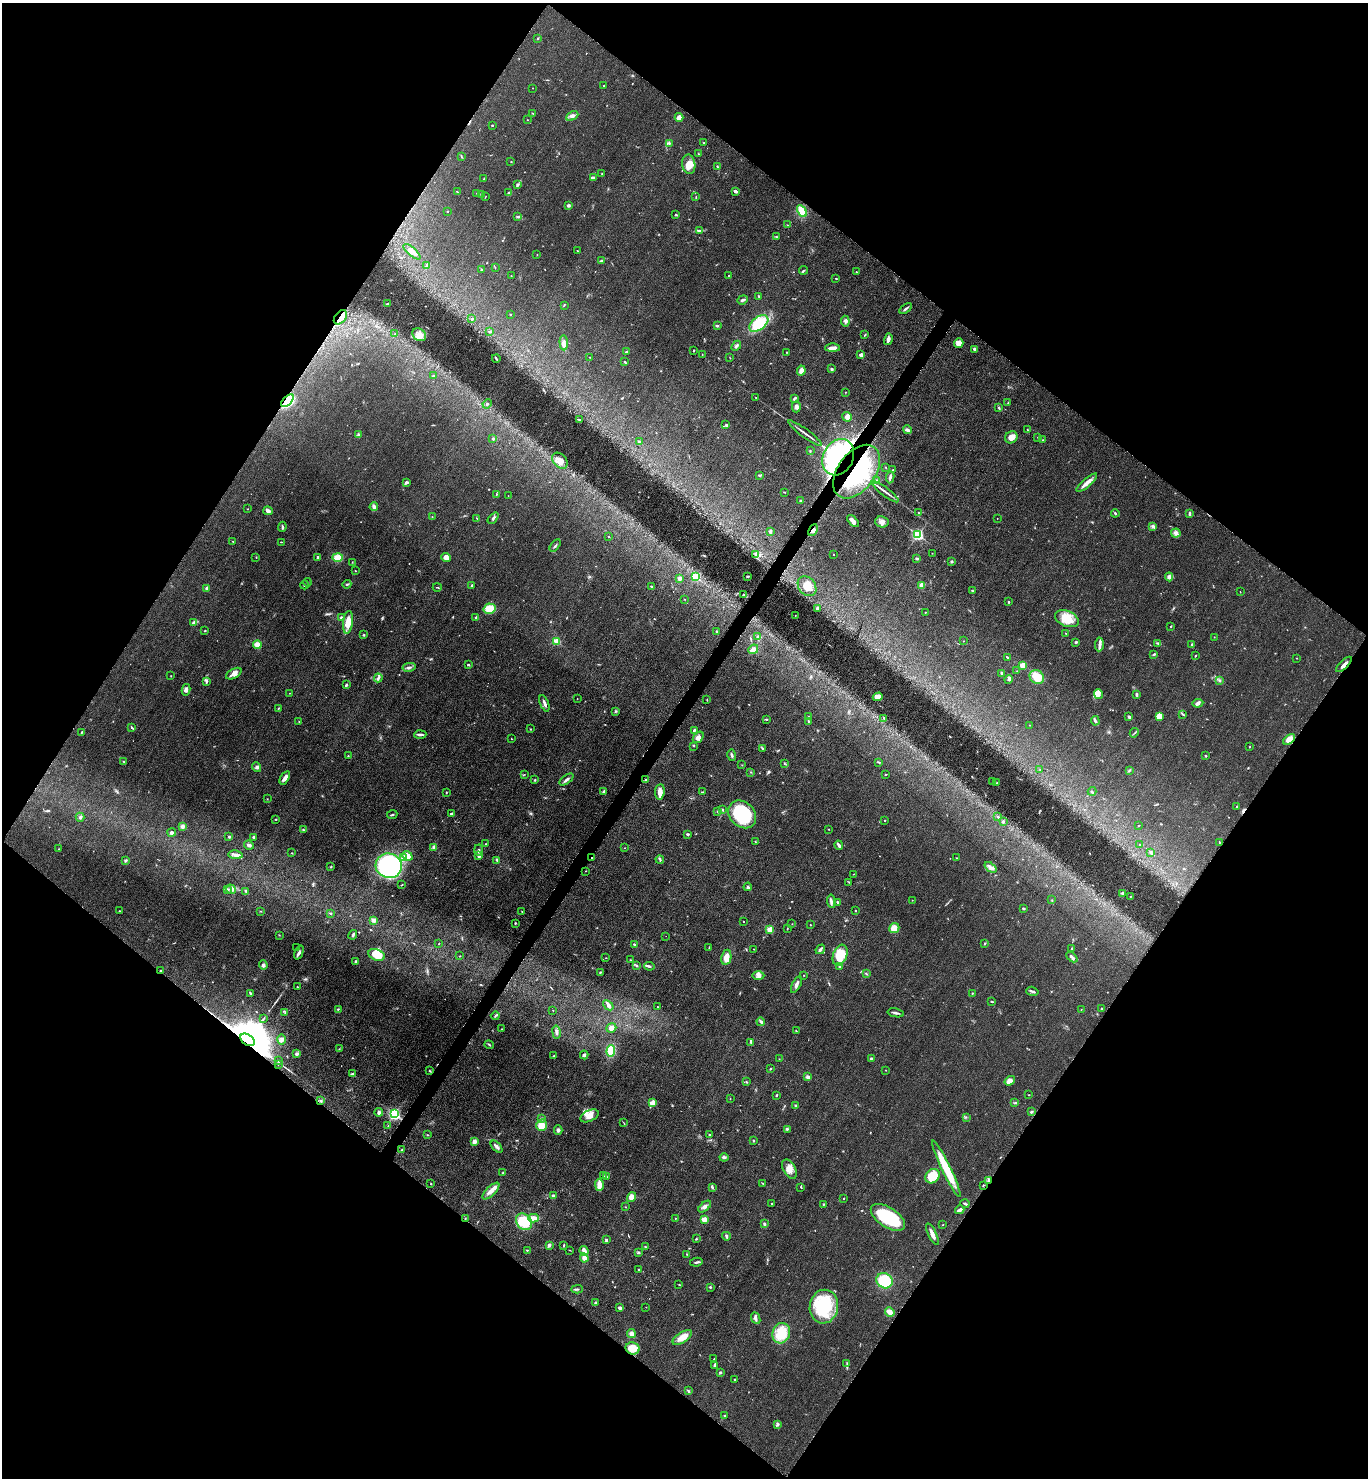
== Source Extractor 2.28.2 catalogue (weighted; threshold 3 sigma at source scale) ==
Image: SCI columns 303-5766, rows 12-5914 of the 5928 x 5924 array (HDU 1 of 3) = the unmasked area's bounding box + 8 px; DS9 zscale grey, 4 x 4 block average (1 PNG px = mean of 4 x 4 image px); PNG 1370 x 1480 px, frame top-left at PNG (2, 3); each listed source drawn as its Kron ellipse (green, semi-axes under 4 px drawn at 4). Shown black and unused: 50% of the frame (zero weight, under 3 of 5 exposures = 1% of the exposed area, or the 3 px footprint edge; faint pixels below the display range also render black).
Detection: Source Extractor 2.28.2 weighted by HDU 2 'WHT'. Background 0.0496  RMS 0.0058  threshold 0.0261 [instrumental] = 3 sigma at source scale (4.5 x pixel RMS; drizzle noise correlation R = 1.50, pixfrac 1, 0.05/0.05 arcsec/px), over >= 5 px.
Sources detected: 663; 6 too faint to see at this stretch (4 x 4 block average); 1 inside a brighter object's white glare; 1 cosmic-ray / hot-pixel residue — neither listed nor drawn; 17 coinciding with a brighter row at this scale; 32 inside a brighter listed object's ellipse — not listed separately; of the other 606, all 500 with FLUX_AUTO >= 1.16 (the completeness limit of this list) listed and drawn (106 fainter detections not listed), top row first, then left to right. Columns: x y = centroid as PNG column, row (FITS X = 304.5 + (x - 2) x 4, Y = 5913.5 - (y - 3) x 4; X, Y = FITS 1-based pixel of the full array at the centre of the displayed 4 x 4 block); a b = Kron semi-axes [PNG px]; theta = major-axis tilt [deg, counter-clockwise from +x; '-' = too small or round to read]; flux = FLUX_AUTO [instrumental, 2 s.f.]
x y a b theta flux
538 38 2 2 - 2.6
604 86 2 2 - 2.2
533 88 2 2 - 1.4
532 113 3 2 - 1.8
572 116 6 3 26 11
679 117 4 3 - 26
527 120 2 2 - 1.3
492 125 2 2 - 2.7
704 142 2 2 - 2.4
669 143 4 2 - 4.9
698 154 2 2 - 1.6
461 157 3 2 - 1.8
511 162 2 2 - 4.6
689 164 10 6 -81 36
717 167 3 2 - 3.1
602 174 2 2 - 1.6
484 178 2 2 - 1.4
593 178 3 2 - 13
517 185 3 3 - 5.3
735 191 3 2 - 8.7
457 192 2 2 - 2.7
477 193 2 2 - 1.3
509 193 3 2 - 4.6
481 194 2 2 - 3.6
696 196 2 2 - 1.5
485 197 2 2 - 1.6
568 206 4 4 - 5.6
448 211 2 2 - 1.6
802 211 6 4 -62 57
675 215 3 2 - 4
518 217 3 2 - 3.6
787 225 3 2 - 1.8
699 230 3 3 - 4.6
776 237 2 2 - 2.5
577 251 2 2 - 1.4
412 252 10 4 -41 26
537 255 2 2 - 1.5
602 261 3 2 - 4.5
426 265 4 2 - 3.7
495 267 2 2 - 1.7
481 270 2 2 - 1.8
803 270 4 2 - 3.5
856 272 2 2 - 2
729 275 2 2 - 2.5
511 276 2 2 - 1.2
836 278 2 2 - 2.2
759 296 3 2 - 3.7
743 300 5 2 - 8.4
387 303 4 2 - 2
564 305 3 2 - 2
906 308 7 2 35 7
510 314 2 2 - 1.6
340 317 8 5 51 36
472 319 2 2 - 2.2
845 321 5 3 - 8.2
759 323 11 6 36 130
717 326 2 2 - 4.3
490 332 3 2 - 2.6
395 334 3 2 - 1.9
865 334 3 2 - 2.5
419 335 7 6 - 25
888 339 6 3 74 13
564 343 7 4 -87 14
959 343 5 4 - 26
736 346 6 2 47 6.6
833 348 7 3 0 23
975 349 4 3 - 7.6
694 350 2 2 - 2.7
626 352 3 2 - 6.8
786 352 2 2 - 1.7
861 354 3 3 - 7
702 355 2 2 - 1.7
589 357 2 2 - 1.2
730 358 2 2 - 1.3
496 359 4 2 - 5
625 362 4 2 - 3.5
831 369 3 3 - 5.4
801 371 5 4 - 16
433 376 4 2 - 3.8
845 392 2 2 - 1.7
756 397 2 2 - 1.6
794 398 3 2 - 4.6
287 401 8 4 46 410
1008 403 2 2 - 1.4
487 404 5 2 - 4.2
796 407 5 4 - 13
999 407 2 2 - 1.4
847 417 5 4 - 22
580 420 4 2 - 3.2
726 425 2 2 - 4.6
907 430 4 3 - 11
1027 430 2 2 - 1.7
805 433 20 2 -36 15
358 435 2 2 - 3.2
1011 437 6 5 - 23
1038 437 2 2 - 2.7
493 439 3 2 - 3
1043 440 2 2 - 2.9
639 442 2 2 - 6.1
810 451 2 2 - 2.4
838 457 19 15 61 1200
560 461 9 6 -48 30
886 467 2 2 - 1.7
892 470 2 2 - 1.5
857 472 30 18 54 580
760 475 3 2 - 3.6
890 477 6 2 83 7.5
877 480 2 2 - 6.3
406 482 3 2 - 7.3
1087 483 13 3 41 24
784 492 2 2 - 1.7
885 492 16 2 -37 16
496 494 2 2 - 2.2
508 496 2 2 - 1.4
800 501 2 2 - 4.2
374 507 4 3 - 13
248 509 2 2 - 3.1
268 511 5 3 - 8.6
918 513 2 2 - 1.9
1115 513 4 2 - 3.9
1190 514 3 2 - 3.6
432 517 2 2 - 1.7
477 518 3 2 - 1.5
493 518 6 2 49 6.2
997 518 2 2 - 1.5
853 521 7 3 -47 21
882 522 7 5 -13 18
1153 526 2 2 - 8.9
282 527 5 2 - 4.4
813 530 6 4 62 15
770 531 4 3 - 5.7
1176 533 4 4 - 12
918 535 2 2 - 690
608 536 2 2 - 1.6
233 541 3 2 - 1.7
282 542 2 2 - 1.3
555 546 7 2 55 5.9
932 553 2 2 - 2
755 554 4 3 - 8.4
834 554 2 2 - 3.5
256 557 2 2 - 1.9
317 557 3 2 - 5.6
338 557 5 4 - 43
446 557 5 4 - 18
917 558 4 2 - 3.7
352 562 2 2 - 1.3
951 562 2 2 - 23
355 571 2 2 - 1.9
747 576 3 2 - 4.1
696 577 2 2 - 270
1169 577 4 2 - 7.8
680 578 2 2 - 50
307 582 4 2 - 3.2
347 584 4 2 - 5.3
304 585 4 2 - 2.8
922 585 3 2 - 30
471 586 3 2 - 4.4
807 586 11 8 -51 41
437 587 4 2 - 2.6
652 587 4 2 - 4.1
207 588 3 2 - 16
972 591 2 2 - 2.8
1240 592 2 2 - 1.2
744 595 4 2 - 3.8
685 599 2 2 - 1.2
1009 602 2 2 - 9.2
817 608 2 2 - 17
490 609 6 5 - 68
925 613 2 2 - 1.2
795 615 2 2 - 2.3
476 617 3 2 - 4.9
341 618 3 3 - 8.4
1067 619 12 7 -23 65
194 622 4 2 - 5.4
348 622 11 5 83 45
1171 626 2 2 - 3.3
205 631 2 2 - 3.2
716 631 3 2 - 2.6
1066 633 2 2 - 2.1
364 635 2 2 - 5.7
757 637 3 2 - 3.8
1214 637 2 2 - 1.3
557 641 2 2 - 180
963 641 2 2 - 1.3
1076 642 2 2 - 7.5
1158 643 2 2 - 2.3
1099 644 7 3 86 12
257 645 4 4 - 19
1192 645 3 2 - 2.8
753 649 5 4 - 13
1154 654 3 2 - 3.1
1195 656 2 2 - 2
1007 657 2 2 - 2.1
1296 658 2 2 - 1.3
1344 664 10 2 43 15
468 665 2 2 - 4.5
1023 665 4 3 - 39
409 667 6 2 12 7.3
1017 671 2 2 - 1.3
1001 673 3 2 - 3.3
234 674 8 4 28 19
171 676 2 2 - 1.2
1037 677 8 6 -45 65
378 678 4 2 - 8.7
1009 679 4 3 - 5.6
1219 680 2 2 - 2
207 681 3 2 - 4.1
346 685 3 2 - 6.9
186 690 6 3 77 8.9
290 693 2 2 - 1.2
1099 694 5 4 - 14
1136 694 4 2 - 5.1
878 697 5 4 - 33
577 699 2 2 - 1.4
707 700 2 2 - 2
544 703 9 2 -68 11
1198 703 5 3 - 8.8
278 708 3 2 - 2.5
616 711 2 2 - 2.1
1183 714 2 2 - 2.7
1159 716 4 3 - 43
808 717 3 2 - 1.8
1129 717 4 2 - 7.8
884 718 3 2 - 2.9
767 719 2 2 - 1.9
809 721 3 2 - 2.9
1095 721 5 3 - 5.7
299 722 2 2 - 1.4
1030 725 2 2 - 1.4
132 728 4 2 - 4.1
531 729 2 2 - 1.7
694 730 3 2 - 5.5
81 732 2 2 - 2.1
1134 733 5 2 - 3.3
420 734 6 2 4 8.6
698 737 6 4 52 13
511 739 2 2 - 1.5
1289 739 7 3 37 37
693 746 2 2 - 1.7
1249 747 2 2 - 1.6
762 748 2 2 - 2.5
732 755 6 2 -75 6.8
348 756 2 2 - 2.5
1206 756 2 2 - 11
124 762 2 2 - 1.8
879 762 2 2 - 2.2
784 763 3 2 - 1.9
742 765 2 2 - 1.2
257 767 5 4 - 7.5
1040 770 3 2 - 2.1
1129 770 4 2 - 3.9
751 772 2 2 - 2.1
524 774 2 2 - 1.2
886 774 2 2 - 2.1
285 778 7 3 57 16
535 780 2 2 - 3.8
566 780 8 2 37 9.5
646 780 2 2 - 4.3
993 781 2 2 - 1.3
996 783 2 2 - 2.1
604 791 4 2 - 5.3
1092 791 4 2 - 4.3
660 792 8 4 84 28
702 792 3 2 - 2.2
446 793 2 2 - 1.5
267 799 2 2 - 1.3
1237 807 3 2 - 3.1
722 809 3 2 - 3
718 812 2 2 - 3.7
451 814 3 2 - 3.6
742 814 15 12 -45 230
392 815 5 2 - 4.3
80 817 4 3 - 5.4
998 817 3 2 - 2.3
276 819 2 2 - 2
885 820 2 2 - 6.6
1003 821 2 2 - 5.6
1139 825 2 2 - 1.2
182 826 3 3 - 10
828 829 2 2 - 1.5
303 830 3 2 - 2.9
172 833 4 3 - 8.8
688 834 3 2 - 5
229 837 2 2 - 11
254 837 3 3 - 4.5
755 842 2 2 - 1.6
1219 842 3 2 - 1.4
485 844 2 2 - 2.3
249 845 5 3 - 9
839 845 5 2 - 10
1140 845 3 2 - 2.3
434 847 2 2 - 77
625 848 2 2 - 1.3
59 849 2 2 - 1.7
479 850 5 2 - 6.1
291 853 2 2 - 1.5
1151 853 3 2 - 4.1
236 855 7 4 -8 13
407 856 5 3 - 33
479 856 3 3 - 8.3
404 858 3 3 - 13
592 858 2 2 - 2.8
956 858 2 2 - 1.5
660 859 4 2 - 3.8
126 860 3 3 - 4.1
497 860 3 2 - 3.3
389 866 13 12 - 510
331 867 2 2 - 1.5
990 867 7 3 -38 11
586 871 2 2 - 1.8
854 874 2 2 - 1.3
849 882 2 2 - 1.6
402 885 2 2 - 2.4
748 887 4 3 - 7.1
228 889 3 2 - 2.6
231 889 5 2 - 6.4
246 891 4 2 - 2.7
1123 894 3 3 - 9.2
1130 896 2 2 - 1.5
912 900 2 2 - 1.9
1052 900 2 2 - 1.4
831 901 7 2 -83 7.7
837 902 2 2 - 3.5
1023 908 3 2 - 3
119 911 2 2 - 1.8
261 911 2 2 - 1.2
856 911 2 2 - 2
522 912 2 2 - 1.5
330 913 3 2 - 3.5
373 920 4 3 - 12
744 921 2 2 - 3.2
515 923 3 2 - 2.5
792 924 2 2 - 1.6
810 925 2 2 - 1.9
787 928 2 2 - 1.5
894 928 5 5 - 34
770 930 2 2 - 150
279 935 2 2 - 1.2
353 935 5 2 - 7.7
666 936 2 2 - 3.8
984 943 3 2 - 1.6
439 944 2 2 - 1.2
635 945 4 2 - 4
709 947 3 2 - 1.6
297 948 2 2 - 2.8
754 949 2 2 - 1.2
820 949 5 2 - 6
1072 949 4 2 - 2.6
299 952 7 3 67 8.9
377 955 8 5 -22 52
840 955 11 7 70 88
460 956 2 2 - 1.7
726 957 8 5 80 30
1072 957 6 2 -43 12
606 958 2 2 - 1.8
631 960 3 2 - 1.9
356 962 3 2 - 4.7
263 965 5 3 - 7.4
637 966 3 2 - 3.3
649 966 5 3 - 6.9
839 966 3 2 - 2.2
161 970 2 2 - 2.8
600 972 2 2 - 2.3
866 974 4 2 - 2.9
804 975 2 2 - 1.5
758 976 6 4 1 11
796 985 9 3 63 14
297 987 2 2 - 1.4
1032 991 6 2 -16 7.2
250 993 4 2 - 4.7
972 993 2 2 - 3.2
991 1001 2 2 - 2.2
608 1005 6 3 -41 11
657 1007 2 2 - 2.1
338 1009 3 2 - 2.6
1081 1009 2 2 - 1.2
1102 1009 2 2 - 3.5
553 1010 2 2 - 1.6
285 1013 2 2 - 1.5
896 1013 8 2 -12 8.9
495 1016 4 2 - 4.5
263 1019 2 2 - 1.4
761 1022 4 2 - 8.4
611 1028 5 4 - 14
502 1029 2 2 - 1.2
796 1031 2 2 - 1.2
556 1032 6 3 -80 9.3
281 1039 5 3 - 7.4
248 1040 8 5 -37 24000
751 1042 3 2 - 3.6
489 1045 5 2 - 4.1
339 1049 2 2 - 1.6
611 1051 5 4 - 66
297 1054 4 2 - 8.5
584 1055 4 3 - 7.4
554 1056 2 2 - 2.6
871 1058 3 2 - 3.3
779 1059 2 2 - 1.3
279 1061 2 2 - 1.5
278 1064 2 2 - 1.5
770 1069 3 2 - 2.7
886 1070 2 2 - 2.9
430 1071 3 2 - 2.5
352 1074 3 3 - 6
808 1077 2 2 - 17
1010 1081 5 3 - 15
747 1082 3 2 - 2.9
776 1095 3 2 - 3.1
1029 1095 2 2 - 1.3
730 1099 2 2 - 1.3
321 1101 4 2 - 4.3
652 1103 3 2 - 32
1015 1103 3 2 - 2.5
795 1105 2 2 - 8.3
379 1112 4 3 - 9.4
1031 1112 3 2 - 5
394 1113 2 2 - 510
589 1116 9 5 25 33
966 1117 2 2 - 1.2
542 1119 3 2 - 4.7
623 1123 2 2 - 1.2
542 1125 6 5 - 42
388 1126 2 2 - 1.3
787 1129 2 2 - 3
558 1130 5 3 - 7.1
427 1135 3 2 - 2.6
709 1135 2 2 - 5.2
753 1141 2 2 - 3.1
474 1142 3 3 - 15
496 1147 7 3 -46 11
402 1150 3 2 - 2.3
724 1157 4 3 - 8.2
789 1169 10 6 -61 27
946 1169 31 4 -64 110
503 1173 2 2 - 4.4
603 1176 3 2 - 2.4
932 1176 8 6 42 95
606 1177 3 2 - 5.4
988 1180 3 2 - 4.4
762 1183 2 2 - 1.3
431 1184 2 2 - 2.2
599 1185 6 2 -89 52
983 1185 2 2 - 2.6
712 1187 4 3 - 4.8
801 1187 3 2 - 2.5
491 1191 11 4 44 23
553 1196 3 3 - 11
631 1197 5 3 - 24
844 1198 2 2 - 1.9
772 1203 2 2 - 2.6
824 1204 2 2 - 2
965 1204 4 2 - 5.8
625 1207 2 2 - 1.6
705 1207 7 3 42 12
960 1210 5 2 - 11
888 1217 19 10 -33 210
465 1218 2 2 - 2.2
533 1218 5 2 - 41
675 1218 2 2 - 1.7
704 1219 3 3 - 21
524 1222 9 7 -50 110
764 1224 3 2 - 6.2
943 1225 2 2 - 1.3
932 1234 12 3 -65 21
726 1236 4 2 - 6.6
696 1239 3 2 - 3
607 1240 3 2 - 4.7
549 1245 3 2 - 12
564 1245 3 2 - 3.1
645 1247 2 2 - 1.5
527 1250 2 2 - 2.6
569 1250 2 2 - 1.4
584 1251 5 3 - 22
638 1253 3 2 - 4.2
687 1254 3 2 - 1.6
584 1258 4 4 - 17
696 1262 6 2 11 5.9
639 1270 2 2 - 4.5
885 1281 8 7 - 120
679 1285 2 2 - 2
710 1287 2 2 - 3.5
577 1289 5 2 - 4.8
595 1303 3 2 - 6.2
646 1307 2 2 - 1.7
824 1307 17 14 82 210
619 1308 3 3 - 7.9
890 1312 5 3 - 22
756 1318 6 3 -66 9.3
781 1333 10 8 72 88
631 1334 4 3 - 12
682 1338 11 5 34 38
632 1348 7 6 - 57
714 1359 2 2 - 2.2
847 1363 3 2 - 3.2
714 1365 4 2 - 6.1
720 1372 3 2 - 3.4
735 1379 2 2 - 5.5
688 1391 4 2 - 4.2
724 1415 2 2 - 3.2
778 1424 2 2 - 1.7
Overlapping masked pixels (flux is a lower limit): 13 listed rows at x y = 340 317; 287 401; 838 457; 857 472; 813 530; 1344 664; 1289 739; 592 858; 161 970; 248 1040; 988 1180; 465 1218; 632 1348
Diffuse or blended objects may show on this block-average render without a row.